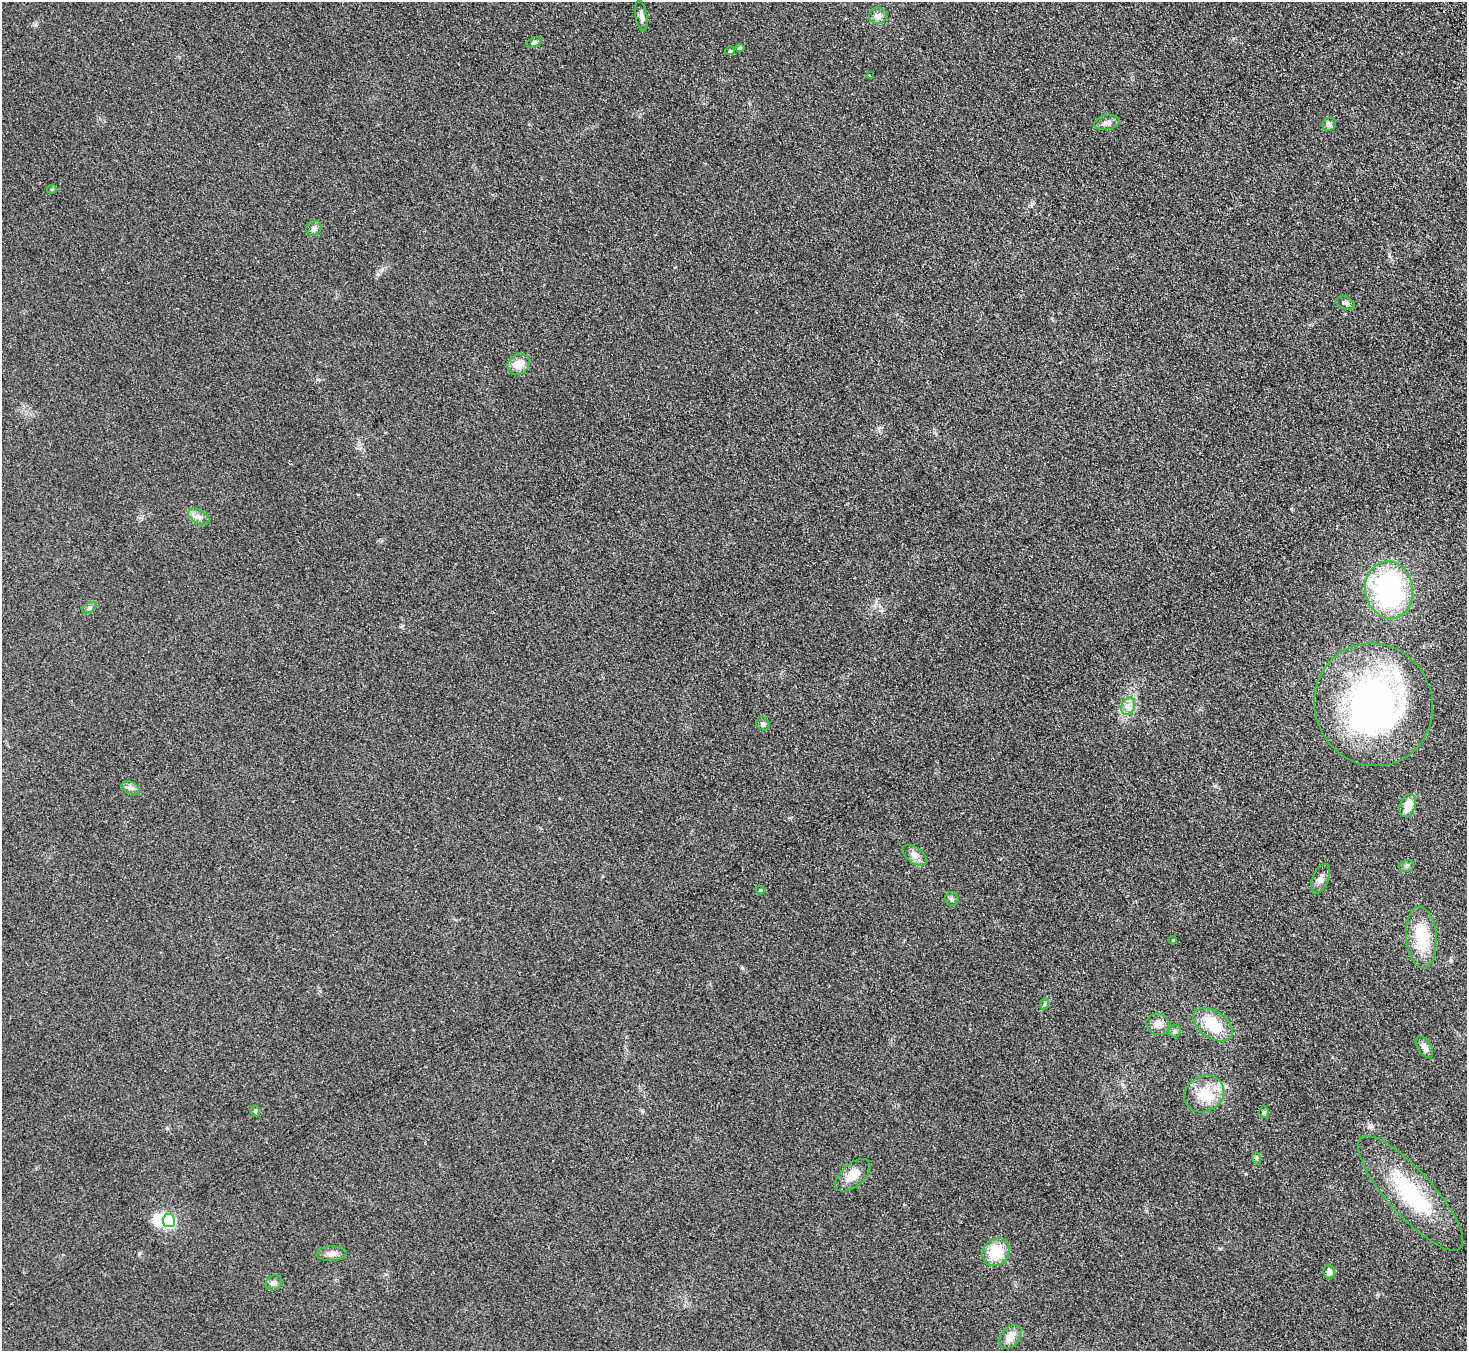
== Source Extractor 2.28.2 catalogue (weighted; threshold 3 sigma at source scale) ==
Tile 10 of 4 x 4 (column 2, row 3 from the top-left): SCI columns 1515-2979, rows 1543-2891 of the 5958 x 5920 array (HDU 1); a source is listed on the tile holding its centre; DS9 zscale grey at full resolution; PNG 1469 x 1353 px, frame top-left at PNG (2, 2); each listed source drawn as its Kron ellipse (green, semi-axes under 4 px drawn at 4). Shown black and unused: <1% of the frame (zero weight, under 2 of 3 exposures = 3% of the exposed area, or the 3 px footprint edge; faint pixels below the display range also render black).
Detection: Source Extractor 2.28.2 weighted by HDU 2 'WHT'; one run over the whole footprint, this tile lists its part. Background 0.113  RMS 0.012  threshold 0.0527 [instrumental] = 3 sigma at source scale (4.5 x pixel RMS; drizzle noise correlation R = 1.50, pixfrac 1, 0.05/0.05 arcsec/px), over >= 5 px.
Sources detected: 48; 2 inside a brighter object's white glare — neither listed nor drawn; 2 inside a brighter listed object's ellipse — not listed separately; the other 44 listed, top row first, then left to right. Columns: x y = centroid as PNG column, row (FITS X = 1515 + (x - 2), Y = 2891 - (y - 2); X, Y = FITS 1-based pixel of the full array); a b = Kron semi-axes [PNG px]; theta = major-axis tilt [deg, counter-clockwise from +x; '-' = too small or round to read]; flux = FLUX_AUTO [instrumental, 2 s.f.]
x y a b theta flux
641 16 15 6 -81 4.6
878 16 9 8 - 6.1
534 42 8 5 21 2.2
740 48 4 4 - 2.3
730 51 4 4 - 2
870 76 3 3 - 3.7
1107 123 13 7 9 5.9
1329 124 7 6 - 2.9
52 189 5 4 - 1.3
314 228 8 7 - 3.9
1345 303 10 6 -18 2.8
519 364 12 10 35 14
199 517 11 6 -29 5.6
1389 590 29 24 -80 190
89 608 8 4 32 2.5
1374 705 62 59 -66 390
1128 706 9 6 70 5.4
763 724 7 6 - 3
131 788 9 6 -26 3.9
1408 806 12 7 70 17
914 855 14 8 -35 6.6
1407 866 8 5 23 2.4
1321 879 15 8 69 6.8
760 890 4 4 - 1.2
952 899 7 6 - 2.4
1421 937 31 15 -86 49
1173 940 4 3 - 1.3
1045 1004 6 4 88 1.5
1158 1024 12 10 -26 8.6
1213 1025 22 13 -35 36
1175 1031 6 6 - 2.2
1424 1047 12 6 -57 6.5
1204 1094 20 17 30 26
255 1111 6 4 -70 1.8
1264 1112 6 5 - 1.9
1256 1158 6 4 -71 1.6
853 1175 21 11 41 16
1410 1193 74 22 -48 96
169 1221 6 6 - 150
996 1252 14 12 52 38
331 1254 15 7 1 6
1329 1272 7 6 - 4.3
274 1283 9 7 33 3.6
1010 1337 13 9 50 11
Unlisted compact peaks at least as high as the median listed source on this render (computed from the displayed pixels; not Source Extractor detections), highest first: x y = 1372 1126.